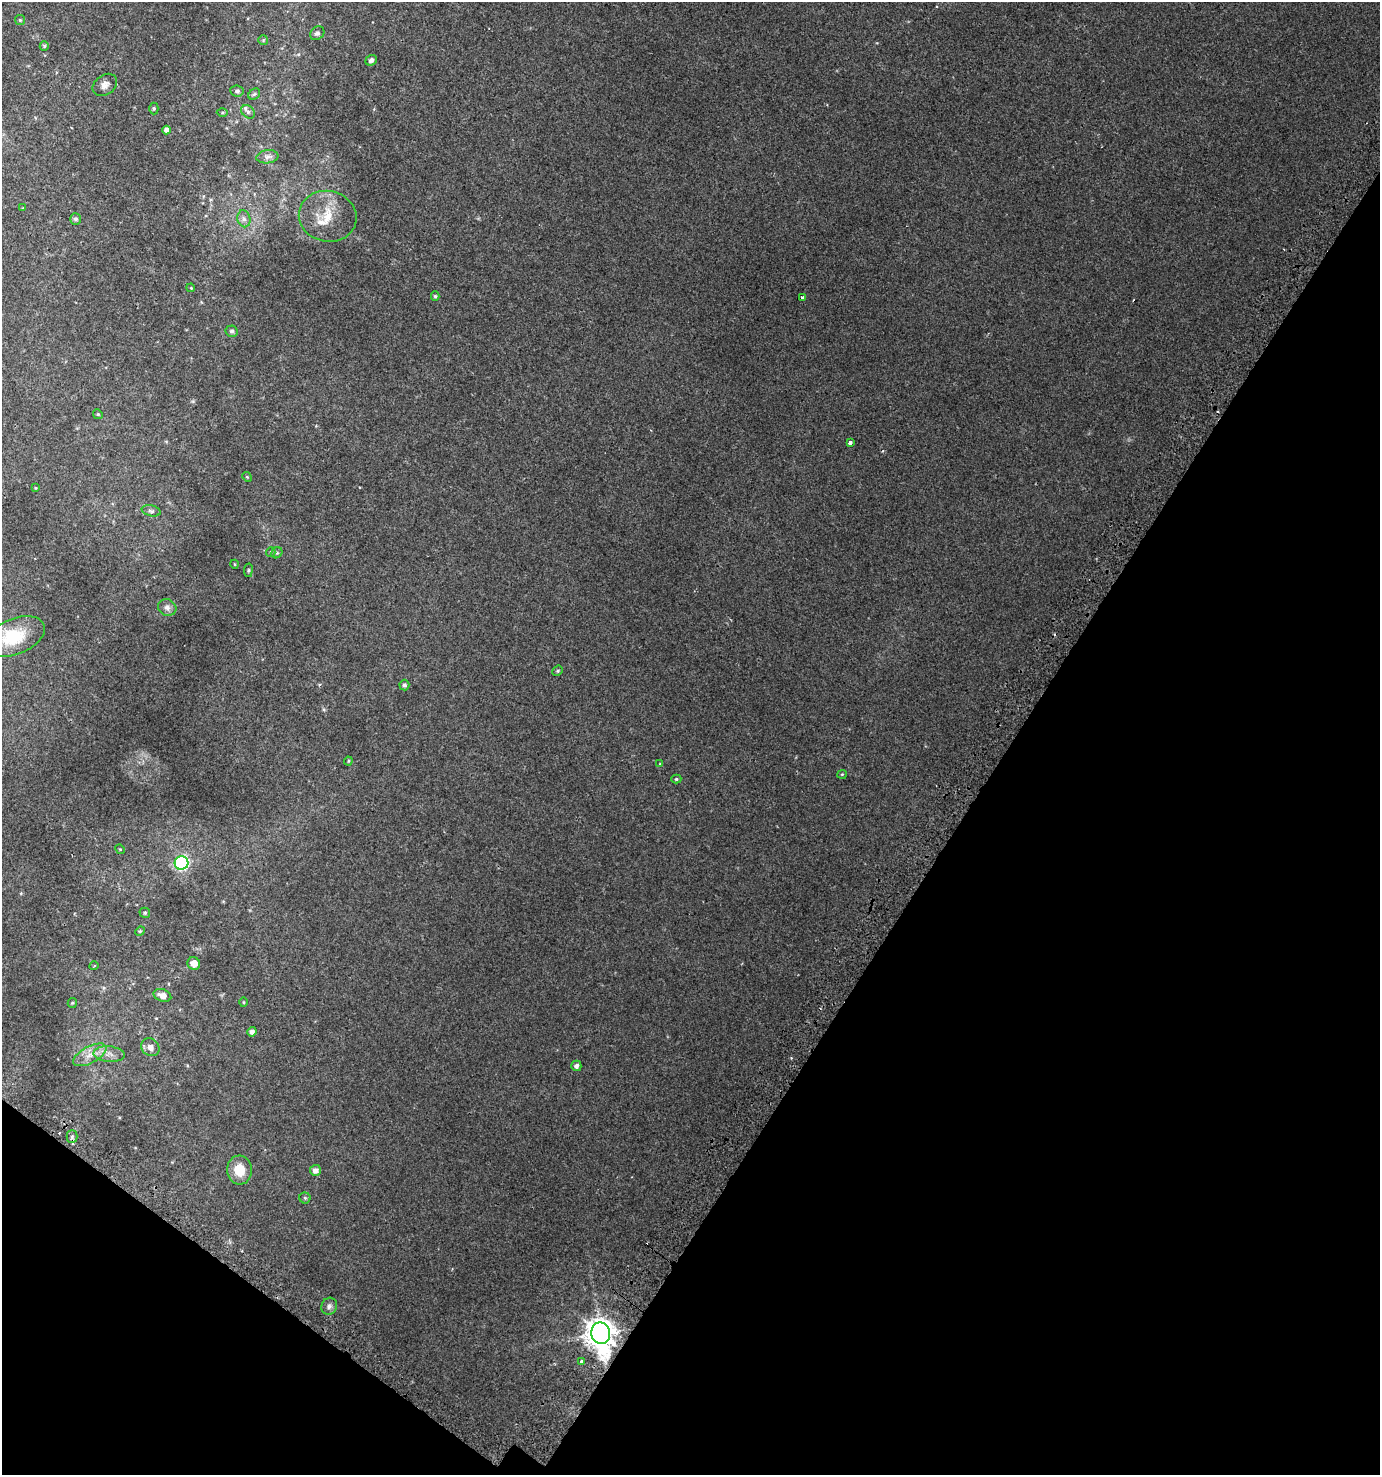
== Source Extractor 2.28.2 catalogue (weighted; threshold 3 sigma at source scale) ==
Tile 15 of 4 x 4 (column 3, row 4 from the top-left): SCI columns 3070-4447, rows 64-1536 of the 6069 x 6006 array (HDU 1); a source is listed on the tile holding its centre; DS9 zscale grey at full resolution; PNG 1382 x 1477 px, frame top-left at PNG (2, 2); each listed source drawn as its Kron ellipse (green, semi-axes under 4 px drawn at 4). Shown black and unused: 32% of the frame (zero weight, under 2 of 3 exposures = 3% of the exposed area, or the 3 px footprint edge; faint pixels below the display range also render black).
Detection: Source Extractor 2.28.2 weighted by HDU 2 'WHT'; one run over the whole footprint, this tile lists its part. Background 0.00528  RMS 0.0045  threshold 0.0203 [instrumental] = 3 sigma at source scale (4.5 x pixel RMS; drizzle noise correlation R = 1.50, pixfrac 1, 0.0396/0.0396 arcsec/px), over >= 5 px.
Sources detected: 65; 3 cosmic-ray / hot-pixel residue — neither listed nor drawn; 3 inside a brighter listed object's ellipse — not listed separately; the other 59 listed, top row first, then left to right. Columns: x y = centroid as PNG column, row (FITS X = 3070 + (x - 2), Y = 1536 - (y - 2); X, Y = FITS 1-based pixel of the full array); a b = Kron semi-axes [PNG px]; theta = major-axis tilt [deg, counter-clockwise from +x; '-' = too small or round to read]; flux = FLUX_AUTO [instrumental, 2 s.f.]
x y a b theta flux
20 20 5 5 - 0.52
317 33 8 6 37 1.3
263 40 5 5 - 0.51
44 46 4 4 - 0.55
371 60 6 5 - 1.2
105 85 13 9 36 2.5
237 91 7 5 -8 0.89
254 94 6 5 - 0.68
154 108 6 4 90 0.62
222 112 5 3 - 0.48
248 112 7 6 - 0.88
166 130 4 4 - 1.8
267 157 11 6 8 1.7
23 208 4 4 - 0.34
328 216 29 25 -12 13
75 219 6 5 - 1.1
244 219 8 6 -76 1.6
191 288 4 3 - 0.36
435 296 5 4 - 0.63
802 298 4 3 - 1
232 331 6 6 - 0.9
98 414 5 4 - 0.52
850 442 4 3 - 2.6
247 477 5 4 - 0.44
36 488 3 3 - 0.39
151 511 10 5 -13 1.1
271 552 5 4 - 0.52
277 553 6 5 - 0.76
234 564 4 3 - 0.32
248 570 7 3 82 0.52
167 607 9 8 - 1.9
15 636 31 17 22 18
558 671 5 4 - 0.68
404 685 5 5 - 1
348 761 4 4 - 0.45
660 764 4 3 - 0.33
842 774 5 4 - 0.42
676 779 5 4 - 0.56
120 849 5 4 - 0.4
181 863 7 6 - 76
145 913 5 5 - 0.7
140 931 5 4 - 0.47
194 963 6 6 - 3.5
94 966 4 3 - 0.39
162 995 9 6 -18 3.3
243 1002 5 3 - 0.33
72 1003 5 4 - 0.48
252 1032 4 4 - 1.8
150 1047 10 8 -41 2.8
109 1054 15 7 -5 3.3
90 1055 18 8 28 4.7
576 1066 5 5 - 1.5
72 1136 6 5 - 1
239 1170 14 12 -85 7.9
315 1170 5 5 - 2.1
305 1198 5 5 - 0.68
329 1306 9 7 65 1.4
601 1333 11 9 -79 640
582 1362 3 3 - 13
Overlapping masked pixels (flux is a lower limit): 1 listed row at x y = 601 1333
Isophote crosses this tile's border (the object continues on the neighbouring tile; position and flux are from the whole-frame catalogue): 1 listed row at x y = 15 636